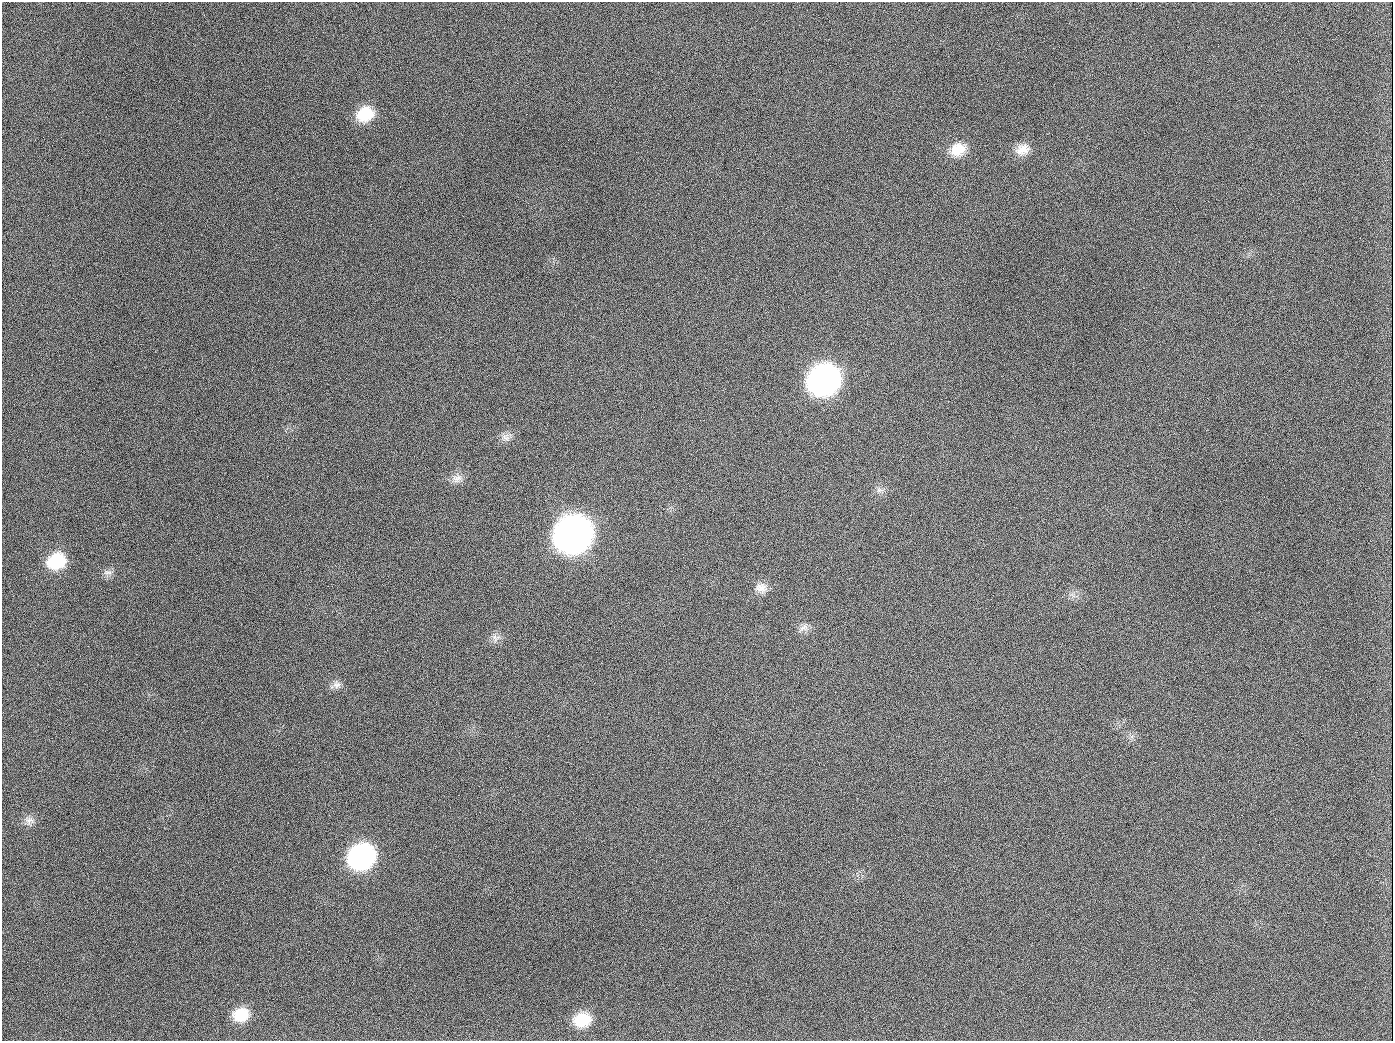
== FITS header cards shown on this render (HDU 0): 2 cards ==
NAXIS1  =                 1391
NAXIS2  =                 1039

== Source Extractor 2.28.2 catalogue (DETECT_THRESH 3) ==
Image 1391 x 1039 px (HDU 0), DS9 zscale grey, 1 PNG px = 1 image px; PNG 1395 x 1043 px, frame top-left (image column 1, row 1039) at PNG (2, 2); no overlay
Background 1360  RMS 65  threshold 196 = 3 sigma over >= 5 px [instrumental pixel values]
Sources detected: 21; all 21 listed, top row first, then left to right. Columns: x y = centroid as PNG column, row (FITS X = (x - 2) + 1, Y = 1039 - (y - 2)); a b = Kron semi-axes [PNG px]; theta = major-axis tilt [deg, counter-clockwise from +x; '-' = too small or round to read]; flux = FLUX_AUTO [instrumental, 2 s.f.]
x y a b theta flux
365 114 19 15 25 1.4e+05
189 126 2 2 - 6.5e+03
958 149 20 16 30 9.3e+04
1023 149 19 14 25 6.0e+04
824 380 21 18 26 2.5e+06
654 407 3 2 - 3.5e+03
505 437 14 8 -41 2.7e+04
457 478 15 12 9 3.9e+04
879 490 9 8 - 2.0e+04
573 534 21 19 28 5.7e+06
56 561 19 16 24 1.9e+05
108 572 14 4 0 1.5e+04
761 588 16 14 -10 4.5e+04
804 628 15 8 25 2.8e+04
496 638 13 11 16 2.8e+04
337 685 12 11 - 2.6e+04
29 821 12 11 - 3.0e+04
362 857 19 17 24 1.1e+06
241 1015 18 15 12 1.2e+05
582 1020 19 16 15 1.3e+05
944 1026 2 2 - 5.3e+03